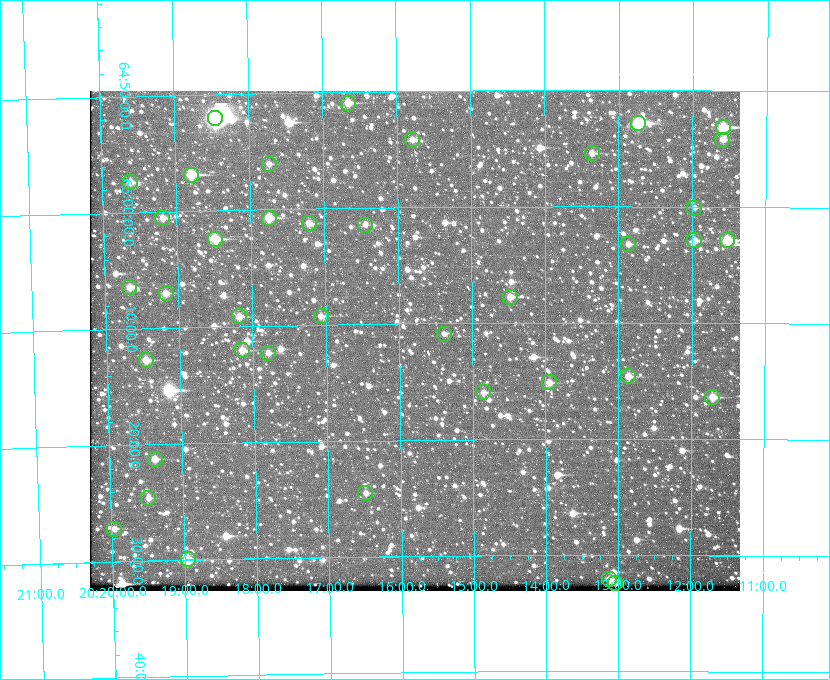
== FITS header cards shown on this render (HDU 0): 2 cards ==
NAXIS1  =                  650 / Width of table row in bytes
NAXIS2  =                  500 / Number of rows in table

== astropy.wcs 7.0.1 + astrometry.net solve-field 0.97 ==
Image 650 x 500 px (HDU 0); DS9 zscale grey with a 90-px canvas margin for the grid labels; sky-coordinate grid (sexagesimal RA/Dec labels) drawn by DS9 from the SOLVED WCS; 39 Tycho-2 reference stars matched to detected sources circled (green)
Header WCS: none
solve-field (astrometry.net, Tycho-2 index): SOLVED blind (the file carries no WCS)
Solved WCS: RA---TAN-SIP/DEC--TAN-SIP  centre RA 20:15:47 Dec +65:11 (303.95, +65.19 deg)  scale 5.16 arcsec/px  FOV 55.9' x 43.0'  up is -179 deg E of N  parity flipped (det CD > 0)
(file carries no celestial WCS; the grid is the blind solution)
Tycho-2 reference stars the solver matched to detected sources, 39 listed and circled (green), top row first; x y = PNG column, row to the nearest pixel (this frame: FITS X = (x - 90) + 1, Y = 500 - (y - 91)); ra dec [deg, ICRS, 3 dp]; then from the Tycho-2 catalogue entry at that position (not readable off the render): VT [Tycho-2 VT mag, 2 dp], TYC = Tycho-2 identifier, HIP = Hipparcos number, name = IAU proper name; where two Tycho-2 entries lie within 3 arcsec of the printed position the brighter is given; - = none
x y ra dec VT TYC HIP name
348 103 304.164 +64.849 10.65 4240-315-1 - -
215 118 304.612 +64.868 7.89 4241-1703-1 100101 -
638 123 303.184 +64.880 9.02 4240-488-1 - -
723 127 302.897 +64.886 9.40 4240-717-1 - -
412 140 303.948 +64.903 11.68 4240-549-1 - -
722 140 302.899 +64.904 11.91 4240-435-1 - -
592 153 303.341 +64.923 11.58 4240-148-1 - -
269 164 304.434 +64.934 11.97 4241-1827-1 - -
191 175 304.698 +64.948 10.27 4241-1684-1 - -
130 182 304.904 +64.956 11.57 4241-1578-1 - -
694 208 302.992 +65.001 11.85 4240-479-1 - -
162 218 304.798 +65.009 11.15 4241-1628-1 - -
269 218 304.437 +65.012 10.41 4241-1775-1 - -
309 223 304.302 +65.021 11.64 4241-1611-1 - -
365 225 304.112 +65.024 12.29 4240-364-1 - -
215 239 304.620 +65.041 10.25 4241-1573-1 - -
694 240 302.992 +65.048 11.44 4240-88-1 - -
727 240 302.882 +65.048 10.25 4240-98-1 - -
628 244 303.217 +65.054 11.98 4240-166-1 - -
129 287 304.916 +65.107 11.17 4241-1518-1 - -
166 293 304.793 +65.117 11.79 4241-1700-1 - -
510 297 303.620 +65.129 11.18 4240-34-1 - -
239 316 304.544 +65.153 12.05 4241-1582-1 - -
321 316 304.266 +65.154 11.64 4240-724-1 - -
444 334 303.846 +65.181 11.99 4240-1077-1 - -
242 350 304.537 +65.201 11.44 4241-1860-1 - -
268 353 304.448 +65.206 12.12 4241-1643-1 - -
146 360 304.866 +65.212 12.00 4241-1293-1 - -
628 376 303.217 +65.244 11.17 4240-236-1 - -
549 382 303.488 +65.252 12.13 4240-1343-1 - -
483 392 303.713 +65.266 11.45 4240-564-1 - -
712 397 302.928 +65.273 10.74 4240-760-1 - -
155 459 304.845 +65.354 11.82 4241-1491-1 - -
365 493 304.121 +65.408 11.90 4240-305-1 - -
148 498 304.869 +65.410 11.95 4241-1394-1 - -
114 529 304.989 +65.453 12.36 4241-1256-1 - -
188 559 304.739 +65.499 10.16 4241-1715-1 - -
609 579 303.282 +65.535 11.46 4240-242-1 - -
615 583 303.261 +65.540 11.57 4240-164-1 - -